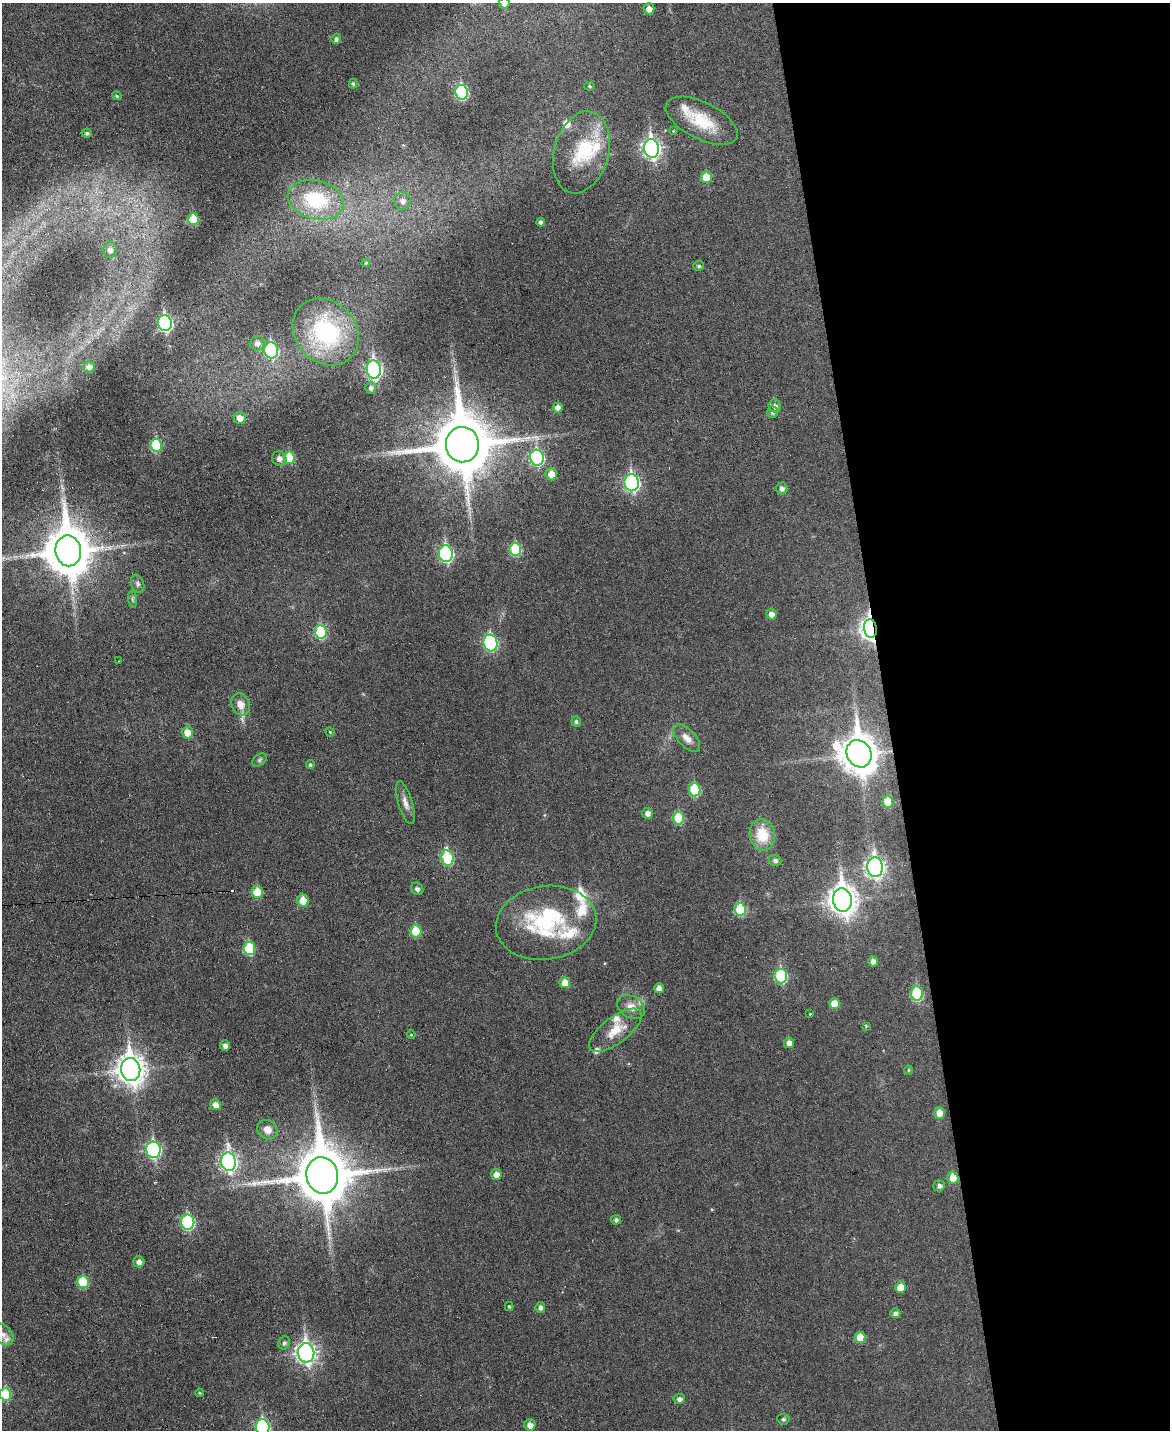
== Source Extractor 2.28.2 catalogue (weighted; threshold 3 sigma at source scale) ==
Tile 8 of 4 x 3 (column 4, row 2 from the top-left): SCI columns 3507-4674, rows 1558-2985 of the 4676 x 4653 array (HDU 1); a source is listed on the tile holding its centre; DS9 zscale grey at full resolution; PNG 1172 x 1432 px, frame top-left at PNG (2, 3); each listed source drawn as its Kron ellipse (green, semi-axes under 4 px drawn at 4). Shown black and unused: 24% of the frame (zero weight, under 3 of 6 exposures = <1% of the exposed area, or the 3 px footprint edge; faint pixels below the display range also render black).
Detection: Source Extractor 2.28.2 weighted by HDU 2 'WHT'; one run over the whole footprint, this tile lists its part. Background 0.0383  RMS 0.0043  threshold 0.0175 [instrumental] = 3 sigma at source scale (4.09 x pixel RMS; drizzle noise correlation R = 1.36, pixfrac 0.8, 0.05/0.05 arcsec/px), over >= 5 px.
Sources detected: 127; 1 inside a brighter object's white glare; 1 cosmic-ray / hot-pixel residue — neither listed nor drawn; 9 inside a brighter listed object's ellipse — not listed separately; the other 116 listed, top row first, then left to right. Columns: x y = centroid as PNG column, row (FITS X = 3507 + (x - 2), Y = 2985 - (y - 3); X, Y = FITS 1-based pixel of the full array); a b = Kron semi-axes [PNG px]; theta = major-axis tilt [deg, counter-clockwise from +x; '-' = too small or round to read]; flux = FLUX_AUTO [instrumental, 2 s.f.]
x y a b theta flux
504 3 5 5 - 2.2
649 9 5 5 - 2.7
336 39 5 4 - 1.1
353 84 5 4 - 0.74
590 86 5 4 - 0.54
462 92 7 6 - 41
117 96 5 4 - 0.62
702 121 39 18 -27 16
673 131 3 3 - 0.56
87 133 5 4 - 1
652 148 9 7 -79 140
581 152 42 27 75 22
706 177 6 5 - 8.9
316 200 28 19 -14 28
402 201 9 8 - 2.7
193 219 6 5 - 13
541 222 4 4 - 1.6
110 250 7 7 - 2.1
366 263 4 3 - 0.51
699 266 5 4 - 0.83
165 323 8 7 - 75
326 332 36 30 -47 48
257 343 7 7 - 2.2
271 350 8 7 - 45
89 367 6 6 - 2.1
374 369 9 7 -82 110
371 388 6 5 - 1.3
775 406 6 6 - 1.6
558 407 5 5 - 2.3
772 412 6 5 - 0.99
240 418 6 6 - 3.2
156 445 6 5 - 19
462 445 18 16 -83 2900
279 458 7 7 - 1.8
289 458 6 5 - 14
537 458 8 7 - 55
551 474 6 6 - 4.6
632 483 8 7 - 87
782 488 6 5 - 1.6
515 549 6 6 - 21
68 551 15 13 -82 1700
446 554 8 7 - 60
138 584 9 6 -72 1.2
133 599 8 4 -82 0.84
771 614 5 5 - 2.5
870 629 9 6 -83 210
321 632 7 6 - 26
491 643 8 7 - 50
119 661 2 2 - 0.28
241 704 11 9 -68 3.7
576 721 5 5 - 0.91
330 732 4 4 - 0.49
187 733 6 5 - 4.6
687 738 17 8 -46 3.3
859 754 14 12 -60 900
259 760 8 5 37 0.85
310 765 4 4 - 0.68
695 790 6 5 - 20
888 802 6 5 - 9
405 803 22 7 -73 3
648 813 5 5 - 1.8
678 818 6 5 - 16
762 835 16 12 -79 11
447 858 8 6 -80 29
775 861 6 5 - 1
875 867 10 8 -82 150
417 889 6 6 - 1
257 892 6 5 - 11
842 900 12 9 -82 430
303 901 6 6 - 6.4
740 909 6 6 - 17
546 923 50 37 9 37
416 931 6 5 - 11
249 948 6 5 - 20
873 961 5 5 - 2.4
781 976 7 6 - 32
565 983 5 5 - 5.1
659 988 5 5 - 2.3
917 994 7 6 - 26
834 1004 5 5 - 5.1
631 1007 15 10 -30 4.5
810 1014 4 3 - 0.39
866 1026 3 3 - 0.41
615 1030 31 13 37 9
411 1035 4 4 - 0.45
789 1043 5 5 - 2.5
225 1045 5 5 - 1.9
131 1069 11 9 -81 450
908 1070 4 4 - 0.45
215 1105 5 5 - 3
939 1113 6 5 - 3.9
267 1130 10 9 - 3.4
153 1150 8 7 - 70
229 1162 9 7 -83 130
322 1175 18 15 -79 2500
496 1175 5 5 - 2.9
953 1178 6 5 - 5.8
939 1186 6 5 - 1.5
616 1220 5 5 - 1
188 1222 8 6 -81 44
139 1262 5 5 - 2
83 1282 6 6 - 16
900 1287 5 5 - 5.1
509 1307 5 4 - 0.68
540 1307 5 5 - 1.4
895 1313 5 5 - 1.4
3 1334 12 9 -47 2.6
860 1337 5 5 - 7.2
284 1343 6 5 - 1
306 1353 10 8 -80 180
199 1393 4 3 - 0.48
5 1394 6 6 - 15
679 1399 5 5 - 1.5
783 1419 6 5 - 0.9
530 1425 5 5 - 2.7
263 1427 8 7 - 55
Overlapping masked pixels (flux is a lower limit): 1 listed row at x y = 870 629
Isophote crosses this tile's border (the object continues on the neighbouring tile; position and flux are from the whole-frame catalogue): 4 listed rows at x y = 504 3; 3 1334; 5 1394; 263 1427